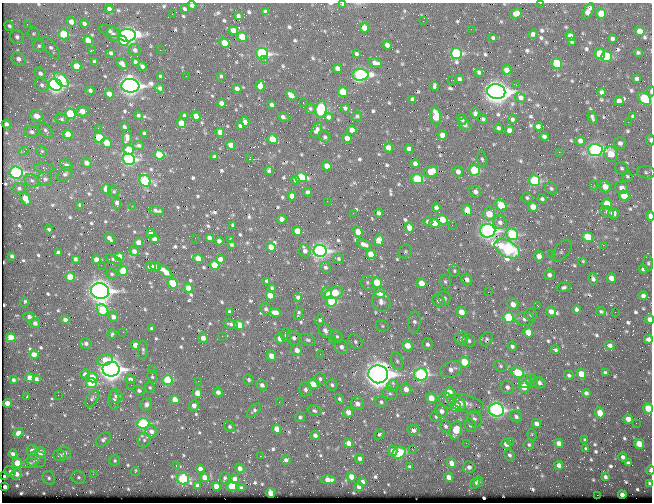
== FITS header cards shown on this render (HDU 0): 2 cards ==
NAXIS1  =                  650 / Width of table row in bytes
NAXIS2  =                  500 / Number of rows in table

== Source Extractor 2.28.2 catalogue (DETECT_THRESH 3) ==
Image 650 x 500 px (HDU 0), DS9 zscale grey, 1 PNG px = 1 image px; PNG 654 x 504 px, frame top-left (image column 1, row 500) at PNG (2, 3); each listed source drawn as its Kron ellipse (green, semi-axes under 4 px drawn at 4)
Background 354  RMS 1.2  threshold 3.69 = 3 sigma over >= 5 px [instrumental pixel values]
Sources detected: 796; of the 796, the 500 brightest by FLUX_AUTO listed and drawn (296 fainter detections omitted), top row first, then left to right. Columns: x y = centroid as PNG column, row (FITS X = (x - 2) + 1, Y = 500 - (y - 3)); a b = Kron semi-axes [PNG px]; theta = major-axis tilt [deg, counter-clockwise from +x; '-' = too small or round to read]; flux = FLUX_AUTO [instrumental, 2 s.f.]
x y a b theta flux
540 3 2 2 - 330
192 5 4 4 - 340
343 5 4 3 - 150
109 9 4 3 - 240
184 9 4 3 - 160
588 11 8 4 60 620
265 12 4 4 - 210
516 13 6 4 25 660
172 14 2 2 - 360
601 14 5 5 - 1400
238 16 4 4 - 200
423 21 2 2 - 410
71 22 5 4 - 620
27 24 3 2 - 140
84 24 4 3 - 210
9 26 5 4 - 180
364 28 5 4 - 890
471 29 2 2 - 140
233 30 5 4 - 700
110 31 11 5 -17 280
640 31 5 5 - 940
33 34 6 6 - 150
64 34 5 5 - 4100
533 34 5 4 - 310
113 35 7 6 - 360
127 35 9 6 3 28000
570 36 5 4 - 520
17 37 7 6 - 290
242 37 5 4 - 1800
493 38 4 3 - 140
612 38 4 3 - 200
88 40 5 4 - 960
123 41 6 4 -43 1500
572 41 4 4 - 160
224 43 5 4 - 1500
387 45 4 4 - 420
39 46 6 6 - 180
51 48 13 5 -54 300
93 50 3 2 - 300
135 50 6 5 - 310
160 50 2 2 - 590
111 53 4 3 - 170
456 53 6 5 - 8500
638 53 4 3 - 140
262 54 6 5 - 14000
356 54 4 3 - 180
600 54 5 5 - 1900
607 57 5 5 - 3900
18 59 7 6 - 450
265 60 2 2 - 210
94 62 4 3 - 190
135 62 3 3 - 140
375 63 7 4 -14 470
557 63 5 5 - 3600
122 64 6 4 -45 270
76 66 5 4 - 1300
142 66 4 3 - 250
337 68 4 4 - 440
507 70 5 4 - 710
479 72 4 3 - 170
40 73 6 5 - 300
360 75 8 6 1 17000
186 76 2 2 - 190
221 76 3 3 - 140
161 77 4 3 - 240
61 79 9 5 -46 3400
459 79 4 3 - 220
636 79 4 4 - 170
451 80 2 2 - 420
42 85 7 6 - 290
55 85 6 6 - 26000
516 85 2 2 - 240
130 86 9 7 -4 42000
260 86 5 4 - 760
434 86 5 3 - 200
160 88 4 4 - 240
237 89 4 4 - 450
90 90 5 4 - 240
651 91 5 2 - 150
343 92 5 5 - 2300
496 92 9 7 -10 64000
601 92 4 4 - 220
109 94 5 4 - 730
291 95 6 4 -45 740
520 97 5 4 - 330
413 99 4 4 - 270
644 99 7 5 -40 5500
619 101 5 4 - 370
221 103 4 4 - 430
303 103 3 2 - 380
271 105 4 3 - 220
345 108 4 4 - 220
310 109 5 5 - 140
321 109 8 5 83 8700
82 111 6 5 - 640
475 113 5 4 - 370
70 114 5 5 - 3800
138 115 4 4 - 150
36 116 6 5 - 790
184 116 4 3 - 200
196 116 5 4 - 780
357 116 5 4 - 150
436 116 9 5 -84 2000
633 116 4 4 - 180
284 117 6 3 -28 340
329 117 4 4 - 290
592 118 7 3 -69 180
62 119 7 5 -17 180
462 119 6 4 -64 210
483 119 5 4 - 180
512 119 5 4 - 160
245 122 5 4 - 420
628 122 2 2 - 300
181 123 5 4 - 1700
6 124 5 4 - 260
465 124 6 5 - 440
240 126 4 3 - 150
538 126 4 4 - 460
124 127 4 3 - 210
98 128 3 2 - 160
498 128 4 4 - 210
46 130 9 5 -48 230
316 130 8 4 59 260
352 130 5 4 - 720
509 130 4 4 - 590
31 132 7 6 - 280
220 132 4 4 - 570
144 133 4 4 - 240
68 134 5 4 - 1200
442 135 5 4 - 700
544 136 4 4 - 260
325 137 6 5 - 160
99 138 5 4 - 3700
127 138 8 4 86 540
347 138 4 4 - 710
272 139 5 4 - 2200
650 140 5 3 - 200
580 141 5 4 - 410
106 143 5 4 - 1300
620 143 6 6 - 330
231 145 5 4 - 650
138 146 5 4 - 190
388 148 5 4 - 1000
129 149 5 5 - 1300
409 149 4 4 - 400
595 150 7 6 - 17000
24 151 5 4 - 160
42 151 6 5 - 150
559 152 2 2 - 380
611 154 8 6 -62 1500
159 155 5 5 - 2400
214 157 4 3 - 170
129 159 6 5 - 14000
249 159 3 2 - 2800
482 159 8 4 -82 190
86 163 5 4 - 430
415 164 4 4 - 370
66 165 6 5 - 370
327 166 5 4 - 970
44 168 10 5 -5 230
622 168 7 6 - 200
474 170 5 5 - 4900
269 171 4 3 - 180
16 172 7 6 - 13000
431 172 7 5 13 1100
458 172 5 5 - 460
646 172 9 6 -4 210
65 174 8 6 37 270
627 176 5 5 - 160
301 177 6 5 - 4500
45 179 7 7 - 240
417 179 5 5 - 4700
32 180 7 6 - 250
295 180 4 3 - 200
145 181 6 5 - 6500
535 181 6 5 - 6300
594 185 4 4 - 210
605 187 6 5 - 960
19 188 6 5 - 240
551 188 6 5 - 160
622 188 6 6 - 560
106 189 5 4 - 1400
114 191 6 6 - 160
307 192 4 3 - 250
475 192 6 5 - 400
292 196 4 4 - 640
624 196 5 5 - 2000
527 198 5 5 - 150
25 199 7 4 -65 1200
542 199 5 4 - 190
327 201 2 2 - 160
117 203 6 4 -81 360
607 204 5 5 - 1800
80 205 4 3 - 200
501 205 6 5 - 2700
132 206 3 2 - 190
533 207 5 4 - 1100
436 208 4 4 - 400
467 210 5 5 - 1200
157 211 7 3 -13 240
607 212 7 5 -18 240
353 213 2 2 - 160
378 213 4 3 - 210
613 213 5 5 - 680
489 214 6 6 - 1600
650 216 5 3 - 650
282 219 5 4 - 520
442 219 6 4 -24 1800
428 222 4 4 - 290
500 222 7 6 - 370
434 223 5 4 - 1300
233 225 4 3 - 190
452 225 2 2 - 130
409 228 5 4 - 960
49 229 4 3 - 140
297 231 5 4 - 1500
488 231 7 7 - 25000
358 232 6 4 -66 590
151 234 4 4 - 440
512 234 6 5 - 6400
588 237 5 5 - 2500
109 238 6 3 -46 280
195 238 2 2 - 240
209 238 4 3 - 300
154 239 4 4 - 520
231 240 4 3 - 170
379 240 6 4 74 1200
219 241 4 4 - 350
138 243 4 4 - 870
364 244 7 4 -23 470
231 245 3 3 - 130
603 245 2 2 - 870
271 247 5 4 - 1000
507 249 13 8 -28 16000
134 251 5 4 - 390
305 251 6 5 - 360
320 251 7 6 - 19000
562 251 13 7 52 270
58 252 4 3 - 230
405 252 7 6 - 160
371 254 5 4 - 1300
551 254 2 2 - 990
12 256 4 3 - 230
539 256 5 5 - 590
119 257 4 4 - 1100
75 259 4 4 - 230
198 259 5 4 - 1000
220 259 4 4 - 470
338 259 5 5 - 150
96 260 4 4 - 1000
114 260 9 3 -24 180
582 261 4 3 - 150
648 263 7 5 -89 150
101 265 2 2 - 140
214 265 5 4 - 2000
151 266 5 3 - 280
156 267 5 4 - 860
326 267 5 5 - 180
643 269 4 4 - 190
123 271 5 5 - 2300
455 271 6 5 - 180
165 272 9 4 -41 990
112 274 6 5 - 150
549 275 5 5 - 290
70 277 5 4 - 2300
611 278 5 4 - 630
467 279 6 5 - 430
593 279 6 4 -79 250
267 281 4 3 - 250
367 282 7 6 - 210
377 282 5 5 - 1800
445 282 7 5 -86 190
173 283 5 5 - 3600
421 283 5 5 - 1200
564 287 7 4 14 190
188 288 4 4 - 850
272 288 4 3 - 140
100 291 9 8 - 54000
380 292 6 5 - 1400
488 292 2 2 - 450
326 293 6 5 - 520
334 293 9 5 18 2400
270 295 5 4 - 2100
643 296 4 4 - 320
298 297 4 4 - 300
444 298 7 6 - 250
331 301 5 5 - 4500
439 301 6 5 - 440
24 302 4 3 - 200
381 302 10 8 -59 580
513 304 6 5 - 580
538 306 3 2 - 410
266 309 6 5 - 200
577 309 4 4 - 220
103 310 6 5 - 4400
551 311 5 5 - 550
601 311 5 4 - 160
230 312 4 3 - 220
461 312 5 5 - 940
615 312 2 2 - 430
275 313 5 4 - 800
298 313 7 4 73 170
531 315 6 6 - 210
29 317 6 4 -4 370
113 317 5 4 - 440
509 318 5 5 - 5100
525 319 9 6 0 330
650 319 4 4 - 500
65 320 4 4 - 420
320 320 5 4 - 170
414 322 11 6 88 310
35 323 5 5 - 310
230 324 7 4 -17 220
239 325 5 4 - 2000
382 326 6 5 - 150
151 328 4 3 - 150
325 330 7 6 - 460
123 332 2 2 - 350
528 332 5 4 - 1500
112 334 5 4 - 140
286 335 7 5 -85 200
222 336 2 2 - 610
337 337 7 5 -58 190
11 338 5 4 - 1700
203 338 5 5 - 530
294 338 7 6 - 320
462 338 6 6 - 270
280 339 5 4 - 610
332 339 2 2 - 350
487 339 8 5 60 190
648 339 4 4 - 300
308 340 8 5 -27 200
469 341 7 6 - 230
355 342 8 6 -48 220
86 343 6 5 - 240
427 344 6 5 - 260
135 345 5 4 - 1100
610 345 5 4 - 270
407 346 5 5 - 1200
512 346 5 4 - 220
341 347 7 6 - 380
143 350 10 5 -89 210
297 350 6 5 - 620
555 350 4 3 - 150
34 354 4 4 - 820
320 354 2 2 - 160
271 356 5 4 - 1100
105 360 8 6 17 1200
397 361 9 5 -75 250
464 362 5 5 - 2300
501 366 7 5 -35 160
111 369 8 7 - 47000
152 369 3 2 - 170
451 370 11 8 22 690
518 373 6 5 - 3700
605 373 4 3 - 230
85 374 5 5 - 330
378 374 10 9 - 81000
421 374 7 6 - 13000
581 374 5 4 - 1600
569 375 5 4 - 200
92 377 6 5 - 930
152 377 6 5 - 150
30 378 5 4 - 850
36 379 4 4 - 180
130 379 5 4 - 380
320 379 6 5 - 210
13 380 3 3 - 190
167 380 5 5 - 3500
249 380 5 5 - 210
198 381 2 2 - 380
532 381 6 6 - 220
526 382 6 6 - 410
91 383 5 5 - 3700
539 383 6 5 - 300
313 384 6 5 - 1500
131 385 2 2 - 180
262 385 5 5 - 340
332 385 6 5 - 200
393 386 5 5 - 220
150 387 5 5 - 140
507 387 7 6 - 330
524 387 6 5 - 1700
305 389 7 6 - 260
406 389 6 5 - 680
139 391 5 4 - 210
218 392 5 4 - 420
197 393 5 4 - 830
390 393 8 5 -16 230
449 393 5 5 - 1700
586 393 4 4 - 280
58 395 2 2 - 320
116 396 7 6 - 280
27 397 4 3 - 130
92 398 10 5 58 200
431 398 5 5 - 1200
339 399 5 4 - 160
114 400 9 5 -86 270
175 400 5 4 - 1200
447 401 9 6 -59 330
279 402 2 2 - 240
381 402 6 5 - 200
7 403 4 4 - 870
460 403 7 4 -54 460
465 403 19 8 -13 840
146 404 6 5 - 320
357 404 7 6 - 520
194 405 5 5 - 470
456 407 5 5 - 2300
648 408 5 4 - 2500
254 410 8 5 44 230
496 410 7 6 - 17000
314 411 7 5 -19 180
441 411 7 6 - 500
348 412 5 5 - 740
600 413 5 4 - 1600
516 416 6 5 - 270
300 417 5 5 - 190
436 417 5 5 - 160
474 419 8 7 - 340
628 419 5 4 - 730
143 423 6 5 - 6800
636 423 2 2 - 140
536 424 5 4 - 440
470 425 7 5 -62 230
446 426 6 5 - 220
229 427 6 5 - 200
277 429 5 4 - 1200
413 430 6 5 - 420
456 430 9 6 75 1500
151 431 6 6 - 480
18 433 5 4 - 600
379 434 5 4 - 170
315 435 4 4 - 440
532 435 6 4 -76 180
103 439 8 6 42 300
144 440 7 6 - 230
585 440 4 3 - 160
510 442 3 2 - 260
348 443 5 4 - 760
466 443 2 2 - 320
559 443 5 4 - 530
506 444 5 5 - 580
639 444 5 4 - 1400
529 445 5 5 - 150
412 449 2 2 - 210
586 449 4 3 - 180
32 451 5 5 - 540
393 451 5 4 - 410
41 452 5 5 - 790
64 453 6 6 - 380
399 453 7 5 37 4000
13 454 4 4 - 250
60 455 6 6 - 300
510 455 6 5 - 220
260 456 3 2 - 1100
623 457 4 4 - 280
360 458 4 4 - 280
37 460 9 8 - 380
286 460 5 4 - 290
115 461 5 5 - 170
17 463 4 4 - 1600
30 463 9 4 13 160
452 463 5 4 - 870
628 463 4 3 - 200
559 465 4 4 - 360
176 466 3 2 - 180
410 467 4 3 - 220
469 467 6 5 - 390
240 468 5 4 - 490
200 469 4 4 - 550
650 470 4 3 - 240
10 471 6 4 -36 180
135 472 4 3 - 170
16 474 5 5 - 570
93 474 3 2 - 270
4 476 4 2 - 140
78 477 7 6 - 260
351 477 4 4 - 1100
448 477 4 4 - 570
605 477 4 3 - 220
49 478 7 6 - 240
205 478 4 4 - 1100
225 478 6 5 - 180
183 479 6 5 - 6000
235 479 4 4 - 780
328 480 7 4 -5 780
478 481 6 4 -77 170
362 482 4 4 - 320
475 483 5 4 - 330
650 483 4 3 - 170
197 486 4 3 - 250
216 486 4 4 - 790
232 486 5 5 - 3400
5 487 4 3 - 260
359 487 4 4 - 510
241 488 4 3 - 210
270 493 4 4 - 1400
597 495 2 2 - 1500
622 495 4 3 - 400
At the frame edge (FLAGS 8, measured only in part): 11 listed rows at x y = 540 3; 192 5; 343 5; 651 91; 644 99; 650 140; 650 216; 650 319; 648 408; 650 470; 650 483
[296 fainter detections neither listed nor drawn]